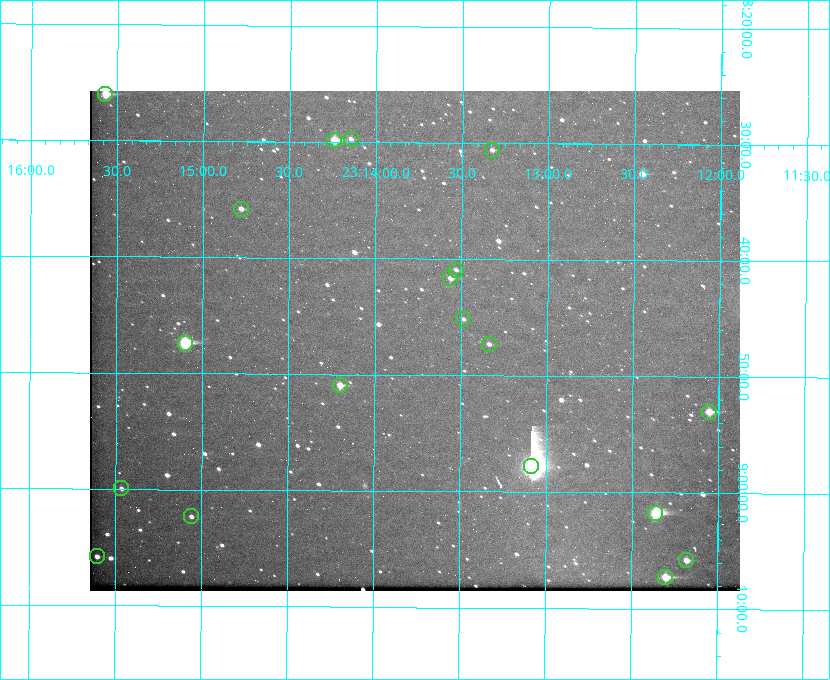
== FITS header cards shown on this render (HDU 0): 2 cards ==
NAXIS1  =                  650 / Width of table row in bytes
NAXIS2  =                  500 / Number of rows in table

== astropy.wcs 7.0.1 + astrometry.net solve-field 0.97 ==
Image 650 x 500 px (HDU 0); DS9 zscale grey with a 90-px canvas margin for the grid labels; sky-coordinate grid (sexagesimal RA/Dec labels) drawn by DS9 from the SOLVED WCS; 19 Tycho-2 reference stars matched to detected sources circled (green)
Header WCS: none
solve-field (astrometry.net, Tycho-2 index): SOLVED blind (the file carries no WCS)
Solved WCS: RA---TAN-SIP/DEC--TAN-SIP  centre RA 23:13:46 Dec +08:47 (348.44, +8.78 deg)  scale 5.16 arcsec/px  FOV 55.9' x 43.0'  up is +180 deg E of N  parity flipped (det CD > 0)
(file carries no celestial WCS; the grid is the blind solution)
Tycho-2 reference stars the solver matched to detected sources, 19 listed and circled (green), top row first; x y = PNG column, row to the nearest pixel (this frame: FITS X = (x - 90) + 1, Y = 500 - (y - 91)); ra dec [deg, ICRS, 3 dp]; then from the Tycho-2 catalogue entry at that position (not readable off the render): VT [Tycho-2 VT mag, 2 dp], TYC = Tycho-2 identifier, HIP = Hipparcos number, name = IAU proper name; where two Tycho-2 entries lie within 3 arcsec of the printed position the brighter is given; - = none
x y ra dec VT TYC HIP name
105 94 348.892 +8.433 9.72 1161-1320-1 - -
351 139 348.537 +8.495 12.00 1161-1453-1 - -
334 140 348.560 +8.498 9.78 1161-1619-1 - -
492 150 348.332 +8.510 12.18 1161-1418-1 - -
241 209 348.695 +8.597 11.30 1161-1571-1 - -
456 270 348.383 +8.682 11.92 1161-890-1 - -
450 278 348.391 +8.694 11.47 1161-728-1 - -
463 319 348.371 +8.753 12.36 1161-1249-1 - -
185 343 348.775 +8.789 8.97 1161-884-1 114784 -
489 344 348.335 +8.788 11.88 1161-938-1 - -
340 385 348.550 +8.849 10.80 1161-574-1 - -
709 412 348.014 +8.883 10.51 1161-1048-1 - -
531 466 348.271 +8.963 6.92 1161-1161-1 114608 -
121 488 348.866 +8.999 11.82 1161-694-1 - -
655 513 348.091 +9.029 8.14 1161-448-1 114562 -
191 516 348.765 +9.039 11.87 1161-1547-1 - -
97 556 348.901 +9.097 11.97 1161-534-1 - -
686 560 348.045 +9.096 10.97 1161-1179-1 - -
665 577 348.075 +9.120 9.77 1161-768-1 - -